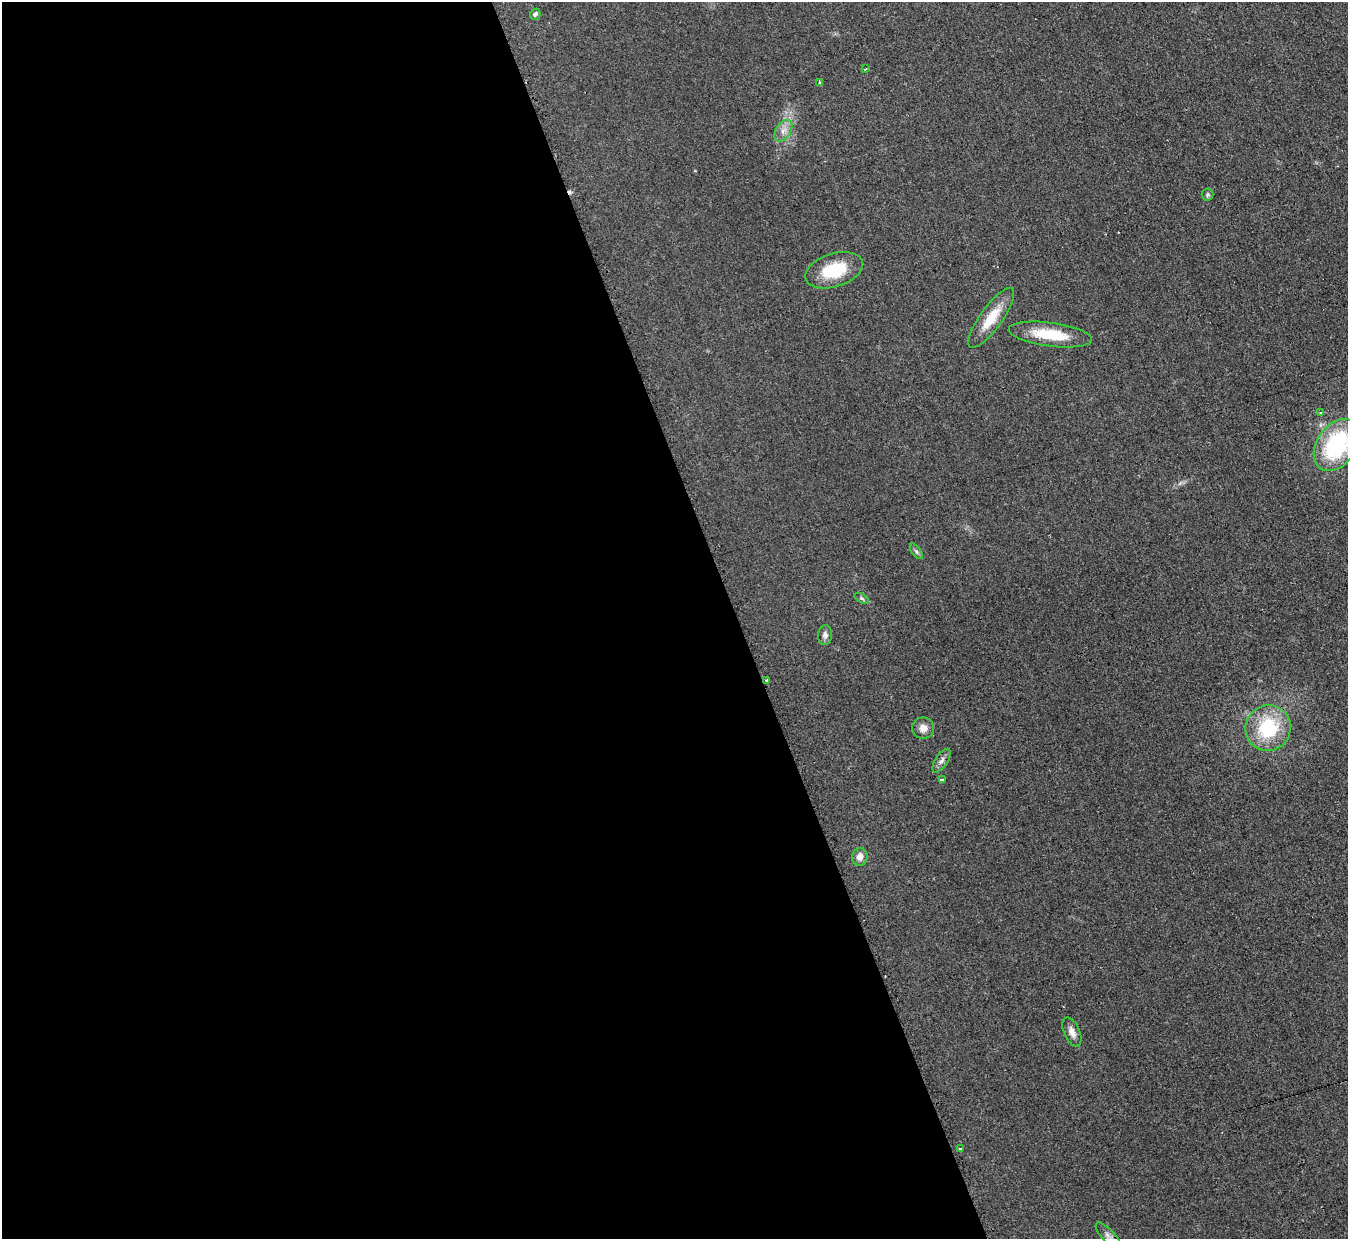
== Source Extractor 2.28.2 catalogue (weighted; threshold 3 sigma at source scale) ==
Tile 9 of 4 x 4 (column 1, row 3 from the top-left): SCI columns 20-1365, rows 1517-2753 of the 5413 x 5375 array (HDU 1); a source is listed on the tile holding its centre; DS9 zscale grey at full resolution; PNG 1350 x 1241 px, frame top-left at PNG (2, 2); each listed source drawn as its Kron ellipse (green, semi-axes under 4 px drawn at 4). Shown black and unused: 55% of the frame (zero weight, under 2 of 3 exposures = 2% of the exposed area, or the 3 px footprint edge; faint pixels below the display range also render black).
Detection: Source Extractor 2.28.2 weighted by HDU 2 'WHT'; one run over the whole footprint, this tile lists its part. Background 0.0957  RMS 0.011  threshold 0.0514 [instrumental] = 3 sigma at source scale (4.5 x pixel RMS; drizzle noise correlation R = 1.50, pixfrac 1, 0.05/0.05 arcsec/px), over >= 5 px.
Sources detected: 25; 3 cosmic-ray / hot-pixel residue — neither listed nor drawn; the other 22 listed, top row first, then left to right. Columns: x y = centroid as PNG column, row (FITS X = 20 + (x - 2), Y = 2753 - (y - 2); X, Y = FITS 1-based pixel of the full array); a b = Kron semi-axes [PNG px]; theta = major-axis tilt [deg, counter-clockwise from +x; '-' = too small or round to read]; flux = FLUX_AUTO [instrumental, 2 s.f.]
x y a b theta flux
535 14 6 4 47 3
865 69 3 2 - 2.4
820 82 3 3 - 1.7
783 131 12 7 56 7.6
1208 195 6 6 - 2.1
834 270 30 16 17 47
991 318 36 11 54 29
1050 334 42 11 -7 40
1320 412 3 3 - 2.5
1336 445 28 19 56 120
916 551 9 4 -55 2.4
861 598 8 4 -31 2.3
825 635 10 7 87 4.8
767 680 3 3 - 4
923 728 11 10 - 8.4
1268 728 23 22 - 73
941 761 13 6 55 5
942 780 4 3 - 3.4
860 857 9 7 83 8.4
1072 1032 15 7 -66 7.6
960 1149 4 3 - 3.5
1108 1236 17 6 -48 5.1
Isophote crosses this tile's border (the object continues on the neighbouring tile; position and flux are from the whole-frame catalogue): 2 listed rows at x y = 1336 445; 1108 1236